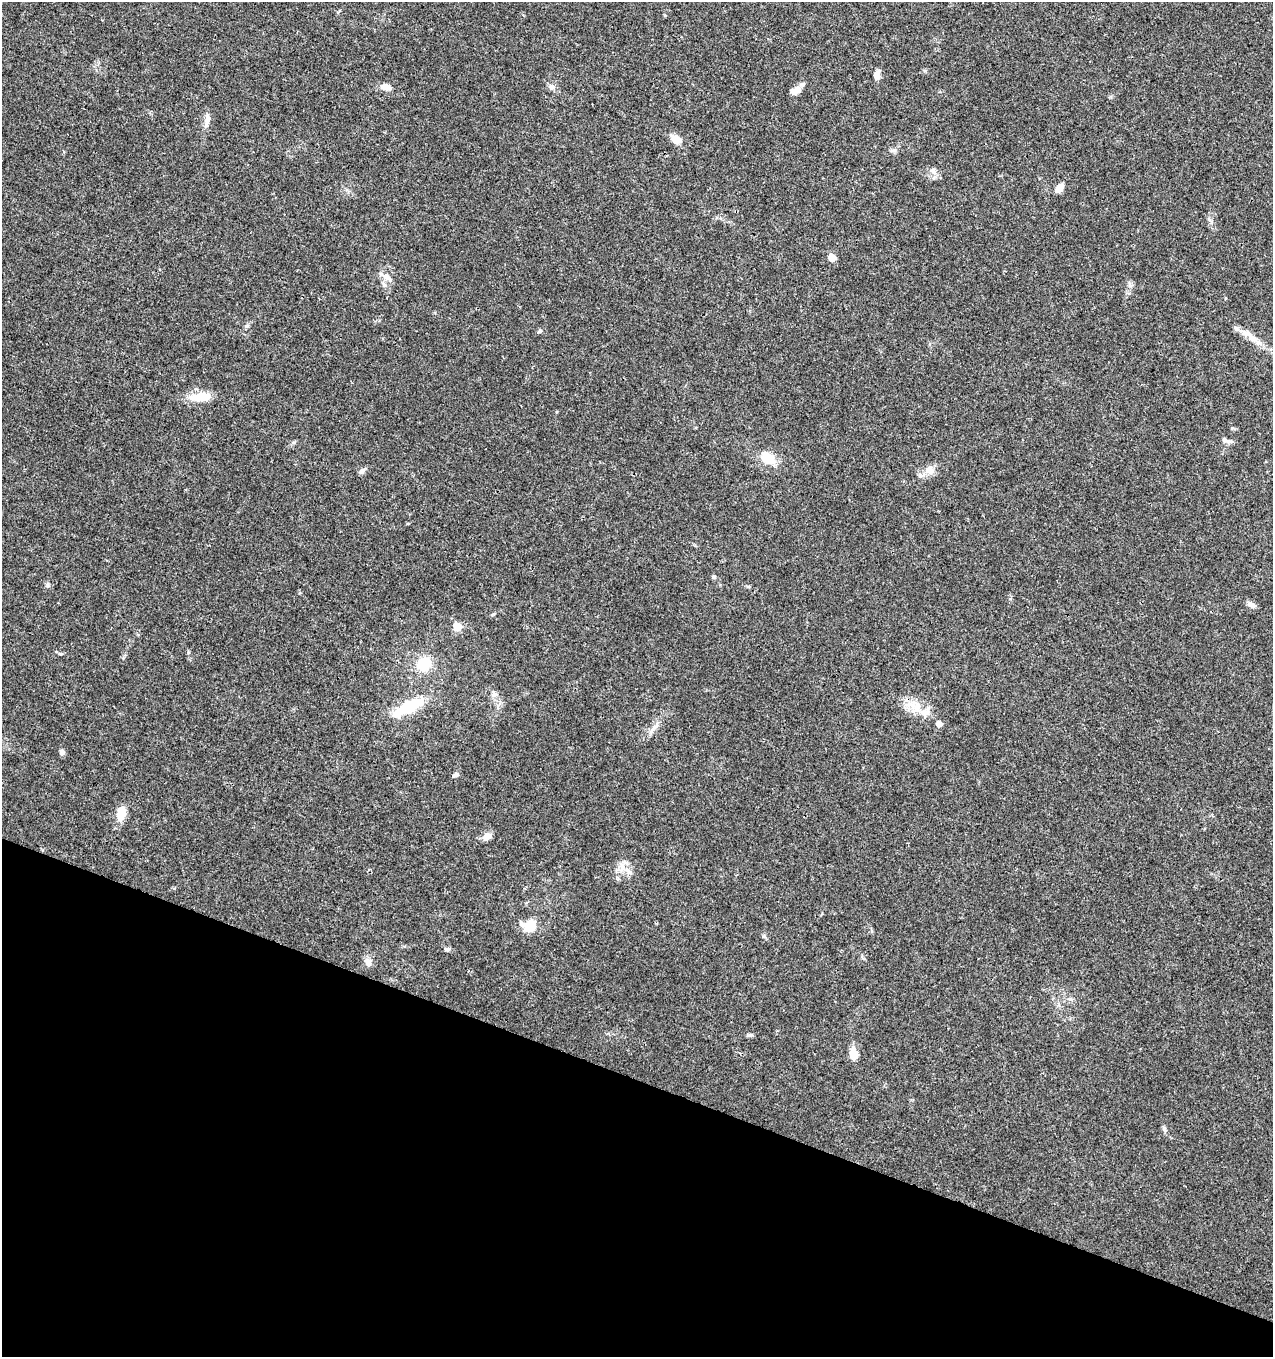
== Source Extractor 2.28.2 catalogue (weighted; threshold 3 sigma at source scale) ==
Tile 15 of 4 x 4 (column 3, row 4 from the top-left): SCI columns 2758-4028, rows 10-1364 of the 5579 x 5430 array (HDU 1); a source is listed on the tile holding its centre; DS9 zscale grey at full resolution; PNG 1275 x 1359 px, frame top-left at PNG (2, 2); no overlay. Shown black and unused: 20% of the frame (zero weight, under 3 of 4 exposures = <1% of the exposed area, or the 3 px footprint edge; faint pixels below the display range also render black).
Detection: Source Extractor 2.28.2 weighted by HDU 2 'WHT'; one run over the whole footprint, this tile lists its part. Background 0.0419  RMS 0.0035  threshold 0.0157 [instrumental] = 3 sigma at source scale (4.5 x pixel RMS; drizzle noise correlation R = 1.50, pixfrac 1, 0.0396/0.0396 arcsec/px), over >= 5 px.
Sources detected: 43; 5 inside a brighter listed object's ellipse — not listed separately; the other 38 listed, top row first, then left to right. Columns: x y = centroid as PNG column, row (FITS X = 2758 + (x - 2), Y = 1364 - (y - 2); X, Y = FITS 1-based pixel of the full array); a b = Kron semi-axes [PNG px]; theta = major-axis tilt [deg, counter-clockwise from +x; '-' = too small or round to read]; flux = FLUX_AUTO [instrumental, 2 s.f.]
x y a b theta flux
665 15 5 3 - 0.31
877 75 10 6 76 2.2
385 87 13 7 -9 2.5
551 87 9 7 -30 1.4
795 90 14 8 25 2.7
207 119 20 6 85 2.3
676 139 15 10 -32 3
932 171 9 5 -45 1.1
1059 189 8 6 48 3.2
832 257 5 5 - 7.3
387 277 15 9 -42 2.7
247 326 7 4 90 0.58
540 331 7 5 37 0.57
1247 333 18 8 -18 3.1
198 398 26 11 -6 5.6
1224 440 7 6 - 1
767 457 24 14 -36 6.6
362 471 10 6 50 1
930 471 13 10 -23 2.8
714 577 6 5 - 0.59
1252 605 11 6 -22 1.5
457 626 5 5 - 8.6
424 664 14 14 - 9.4
494 694 9 8 - 1.4
408 707 38 12 26 15
917 708 14 10 -89 3.9
939 724 5 5 - 2.4
62 752 6 6 - 1.2
456 774 7 6 - 0.98
121 813 19 10 80 4.8
487 836 11 8 49 2.4
629 871 16 6 -42 2.6
531 926 18 14 67 5.2
447 949 8 5 0 0.73
368 962 12 8 -70 2
749 1035 8 5 10 0.67
854 1054 11 7 -82 6.3
1164 1129 9 5 -70 0.76
Unlisted compact peaks at least as high as the median listed source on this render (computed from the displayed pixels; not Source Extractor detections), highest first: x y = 47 585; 1232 428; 61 654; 764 936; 188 652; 294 442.